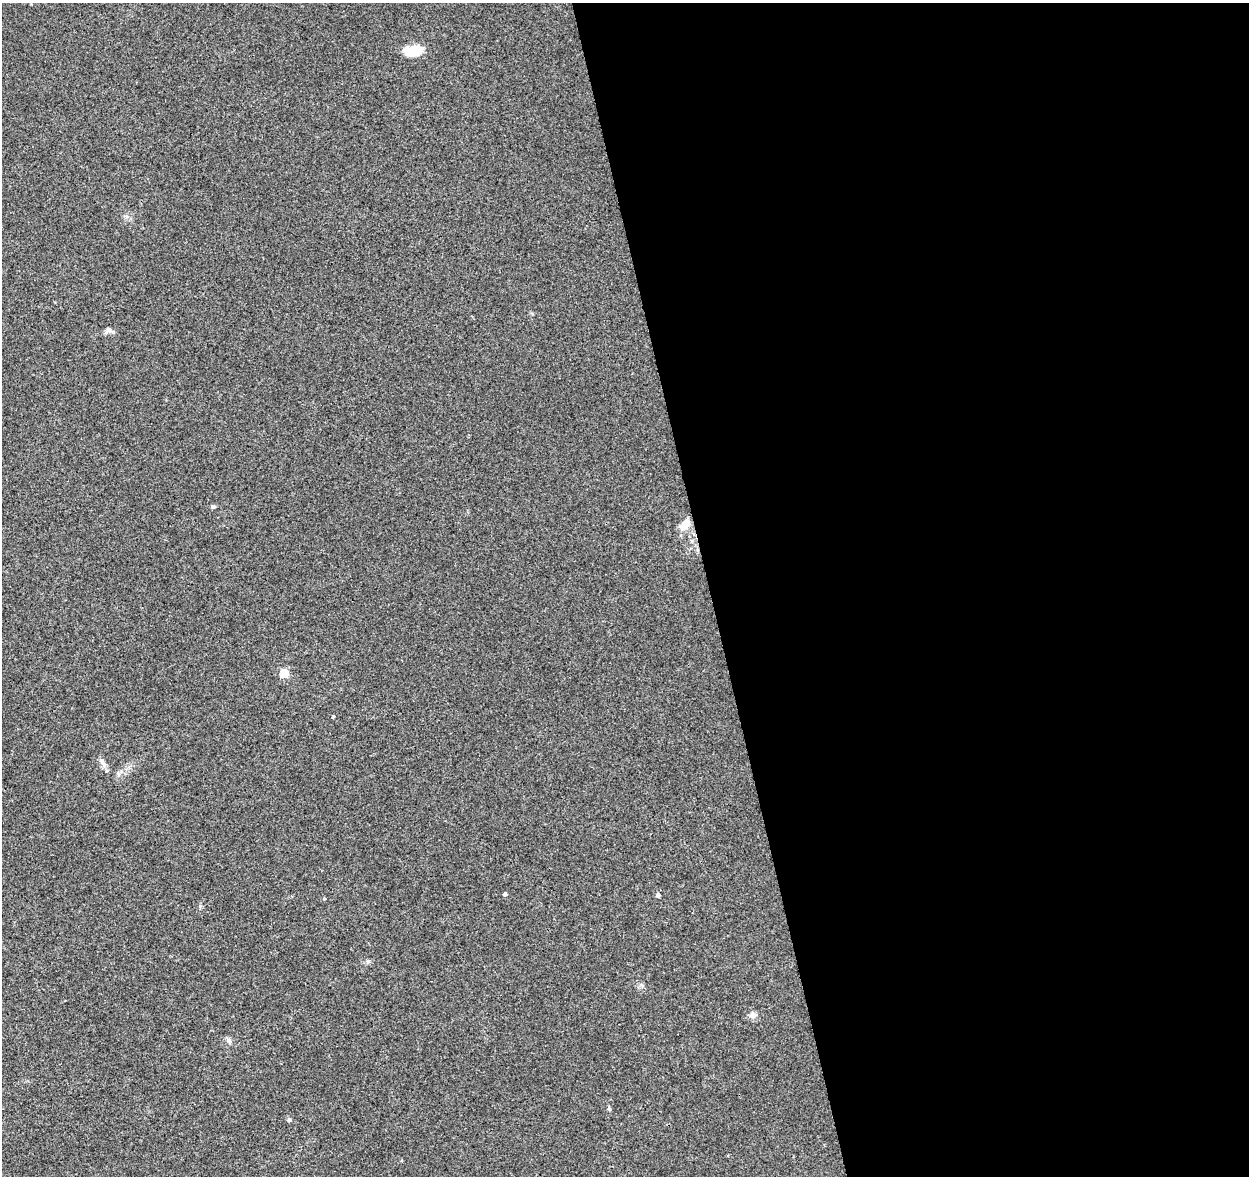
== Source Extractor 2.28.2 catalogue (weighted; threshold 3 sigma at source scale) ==
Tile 8 of 4 x 4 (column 4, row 2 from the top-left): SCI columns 3798-5044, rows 2446-3619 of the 5100 x 4843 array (HDU 1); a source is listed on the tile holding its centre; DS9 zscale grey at full resolution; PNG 1251 x 1178 px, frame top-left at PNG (2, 3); no overlay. Shown black and unused: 43% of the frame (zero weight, under 3 of 4 exposures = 5% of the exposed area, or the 3 px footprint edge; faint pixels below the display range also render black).
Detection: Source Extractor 2.28.2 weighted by HDU 2 'WHT'; one run over the whole footprint, this tile lists its part. Background 0.0053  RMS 0.0027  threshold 0.012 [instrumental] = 3 sigma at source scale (4.5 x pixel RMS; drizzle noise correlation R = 1.50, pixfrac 1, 0.0396/0.0396 arcsec/px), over >= 5 px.
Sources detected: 13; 1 inside a brighter listed object's ellipse — not listed separately; the other 12 listed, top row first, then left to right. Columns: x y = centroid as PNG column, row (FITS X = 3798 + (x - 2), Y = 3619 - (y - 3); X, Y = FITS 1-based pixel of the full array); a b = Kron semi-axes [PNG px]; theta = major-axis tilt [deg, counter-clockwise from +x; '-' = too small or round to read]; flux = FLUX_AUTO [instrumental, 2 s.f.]
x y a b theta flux
413 51 18 10 6 6.9
108 330 7 6 - 0.73
213 507 6 5 - 0.47
685 524 18 10 53 2.8
284 673 5 5 - 11
333 716 4 3 - 0.32
102 761 6 6 - 0.69
505 894 4 4 - 0.67
658 895 5 4 - 0.91
753 1015 9 8 - 1.2
229 1040 8 6 -87 0.75
289 1119 6 5 - 0.43
Unlisted compact peaks at least as high as the median listed source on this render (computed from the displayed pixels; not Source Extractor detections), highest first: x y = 609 1109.